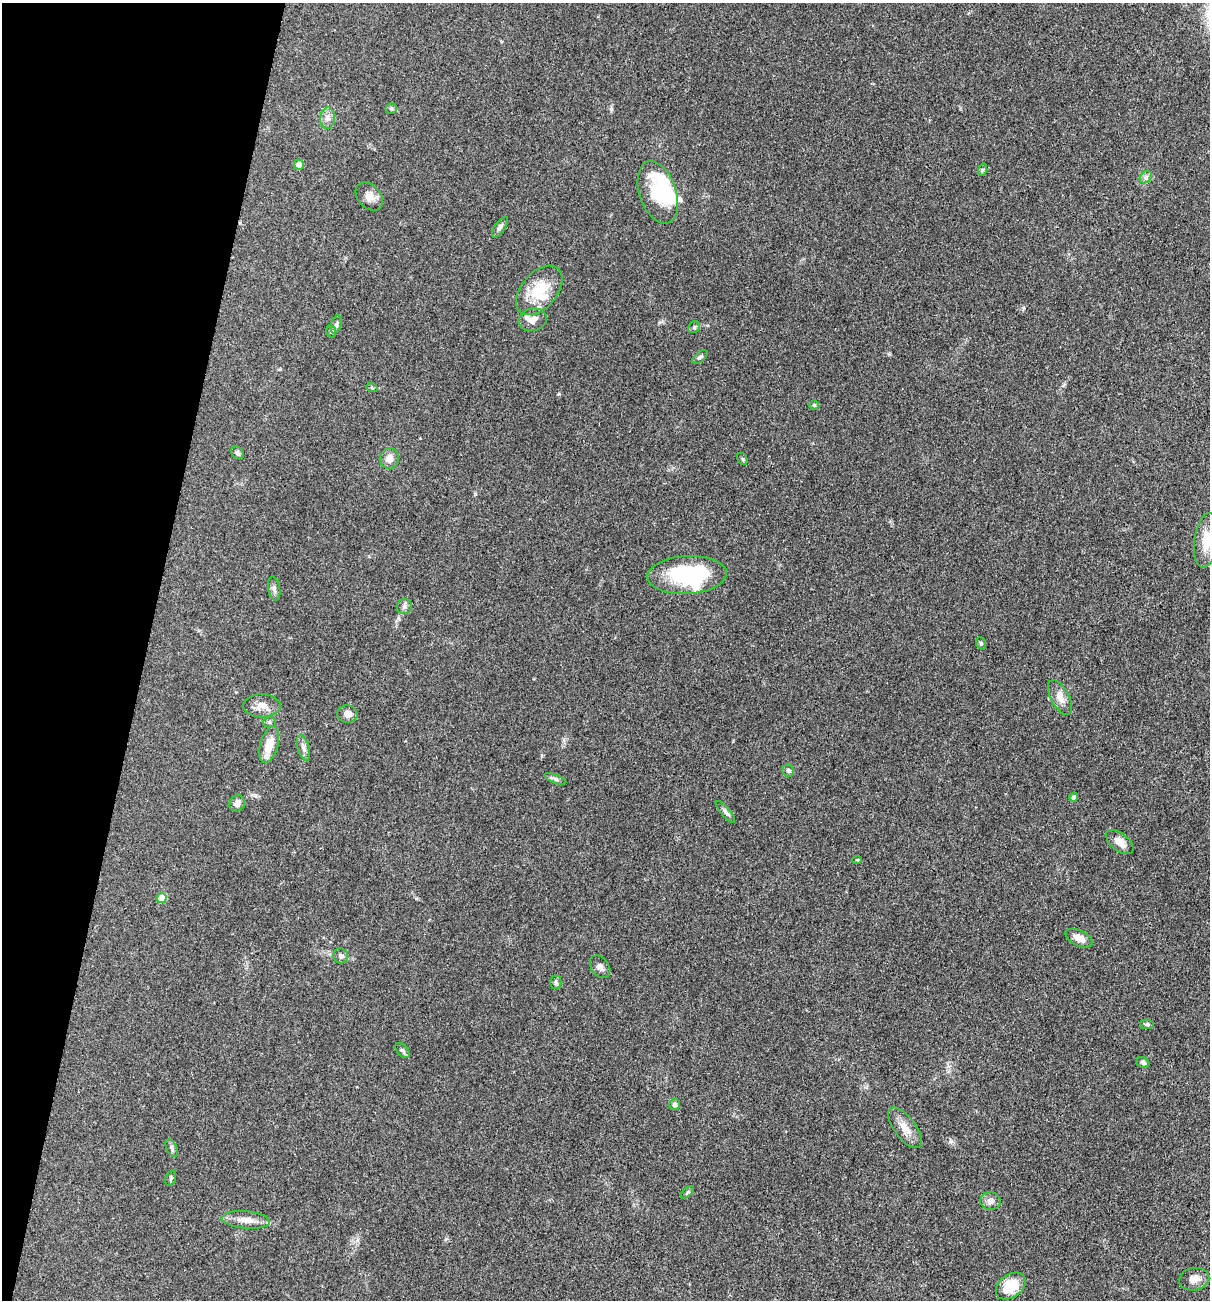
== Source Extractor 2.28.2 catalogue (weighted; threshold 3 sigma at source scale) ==
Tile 9 of 4 x 4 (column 1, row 3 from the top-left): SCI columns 254-1461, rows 1300-2597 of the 5213 x 5194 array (HDU 1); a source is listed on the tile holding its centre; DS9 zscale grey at full resolution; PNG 1212 x 1302 px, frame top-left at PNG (2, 3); each listed source drawn as its Kron ellipse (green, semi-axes under 4 px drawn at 4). Shown black and unused: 12% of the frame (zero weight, under 3 of 4 exposures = <1% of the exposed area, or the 3 px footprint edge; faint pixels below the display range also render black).
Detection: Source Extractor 2.28.2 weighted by HDU 2 'WHT'; one run over the whole footprint, this tile lists its part. Background 0.0969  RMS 0.006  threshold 0.0271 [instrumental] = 3 sigma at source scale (4.5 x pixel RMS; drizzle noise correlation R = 1.50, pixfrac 1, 0.05/0.05 arcsec/px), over >= 5 px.
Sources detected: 60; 4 inside a brighter object's white glare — neither listed nor drawn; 2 inside a brighter listed object's ellipse — not listed separately; the other 54 listed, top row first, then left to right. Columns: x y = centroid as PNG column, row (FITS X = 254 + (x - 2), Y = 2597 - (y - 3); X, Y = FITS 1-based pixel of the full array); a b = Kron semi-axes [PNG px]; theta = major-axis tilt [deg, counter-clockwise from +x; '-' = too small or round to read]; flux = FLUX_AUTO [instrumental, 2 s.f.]
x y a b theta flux
391 109 6 5 - 0.99
328 118 11 7 84 3
299 165 5 5 - 3.8
982 170 6 4 71 0.86
1146 177 7 5 46 1.5
658 192 32 18 -71 26
369 196 16 11 -50 4.7
500 227 12 5 56 1.7
539 290 29 17 49 20
533 320 14 11 13 4.3
336 325 9 5 76 1.5
694 327 6 5 - 1.2
331 331 6 5 - 0.93
700 357 9 5 37 1.3
372 388 6 3 -18 0.64
814 405 5 5 - 0.76
237 453 7 5 -44 1.4
389 458 10 9 - 4.5
742 459 6 4 -60 0.78
1206 540 28 12 82 11
687 575 40 19 3 51
274 589 12 6 -81 1.9
404 606 8 7 - 1.9
981 643 6 4 -70 0.87
1060 697 19 9 -62 5.8
262 706 18 11 0 6.3
347 714 10 8 -4 4.3
269 722 6 5 - 1.1
269 744 18 9 74 10
303 748 13 6 -75 2.6
788 771 6 5 - 1.3
555 779 11 4 -21 1.8
1074 797 4 4 - 2.5
237 803 8 7 - 3.1
725 812 14 4 -49 1.8
1120 842 16 8 -38 5.8
857 860 5 4 - 0.74
162 898 5 5 - 12
1079 938 14 7 -26 5.3
341 956 8 7 - 1.8
600 967 12 9 -54 2.8
556 982 7 5 89 1.3
1147 1024 7 5 -7 0.99
403 1051 9 5 -49 1.4
1143 1062 6 5 - 1.5
675 1104 5 5 - 1.9
905 1128 24 10 -53 7.3
172 1148 9 5 -66 1.5
171 1178 8 5 71 1
688 1192 8 4 42 0.96
990 1201 10 9 - 3.2
246 1220 24 8 -5 6.5
1194 1279 15 11 10 5.1
1011 1286 16 11 38 14
Isophote crosses this tile's border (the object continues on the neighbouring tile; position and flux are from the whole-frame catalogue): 1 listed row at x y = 1206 540
Unlisted compact peaks at least as high as the median listed source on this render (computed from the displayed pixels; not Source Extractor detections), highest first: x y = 951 1141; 611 109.